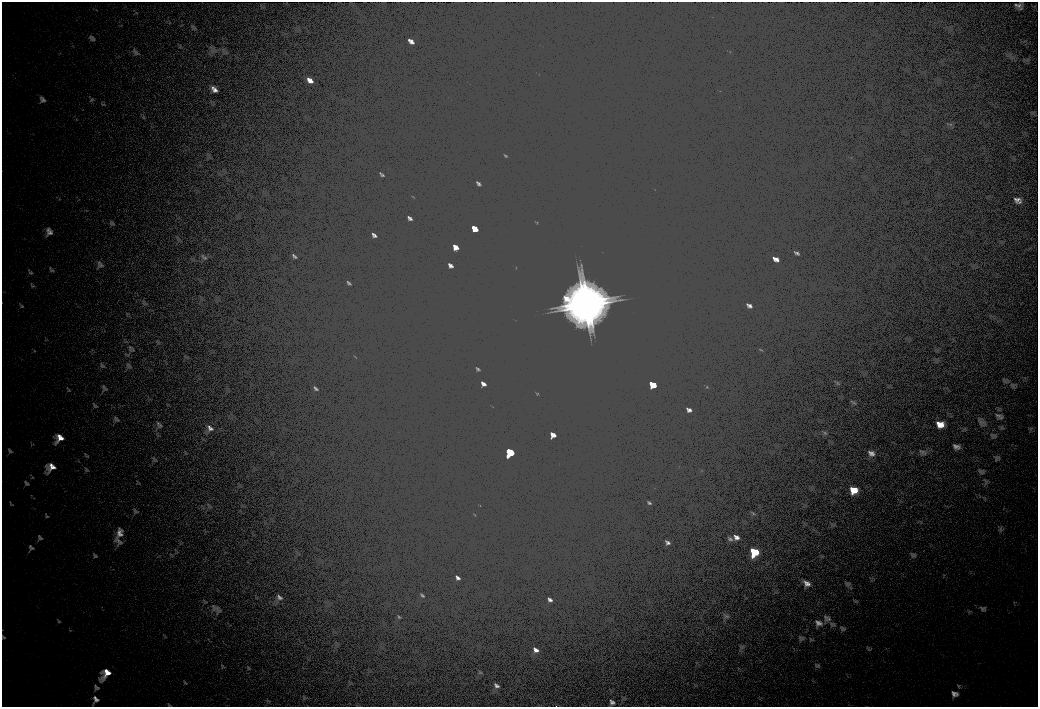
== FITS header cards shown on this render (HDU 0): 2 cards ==
NAXIS1  =                 2072
NAXIS2  =                 1410

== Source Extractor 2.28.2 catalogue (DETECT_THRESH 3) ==
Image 2072 x 1410 px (HDU 0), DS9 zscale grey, zoomed out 1/2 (1 PNG px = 2 x 2 image px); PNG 1040 x 709 px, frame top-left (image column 1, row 1410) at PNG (2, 2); no overlay
Background 83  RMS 27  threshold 82.2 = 3 sigma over >= 5 px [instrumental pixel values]
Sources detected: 4; all 4 listed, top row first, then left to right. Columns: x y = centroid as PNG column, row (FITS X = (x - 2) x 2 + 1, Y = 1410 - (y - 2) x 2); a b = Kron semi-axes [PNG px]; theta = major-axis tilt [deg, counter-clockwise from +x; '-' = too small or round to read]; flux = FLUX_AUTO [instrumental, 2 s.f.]
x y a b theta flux
586 304 29 28 - 360000
653 385 4 3 - 7400
510 452 10 7 -39 27000
754 552 11 8 -31 30000